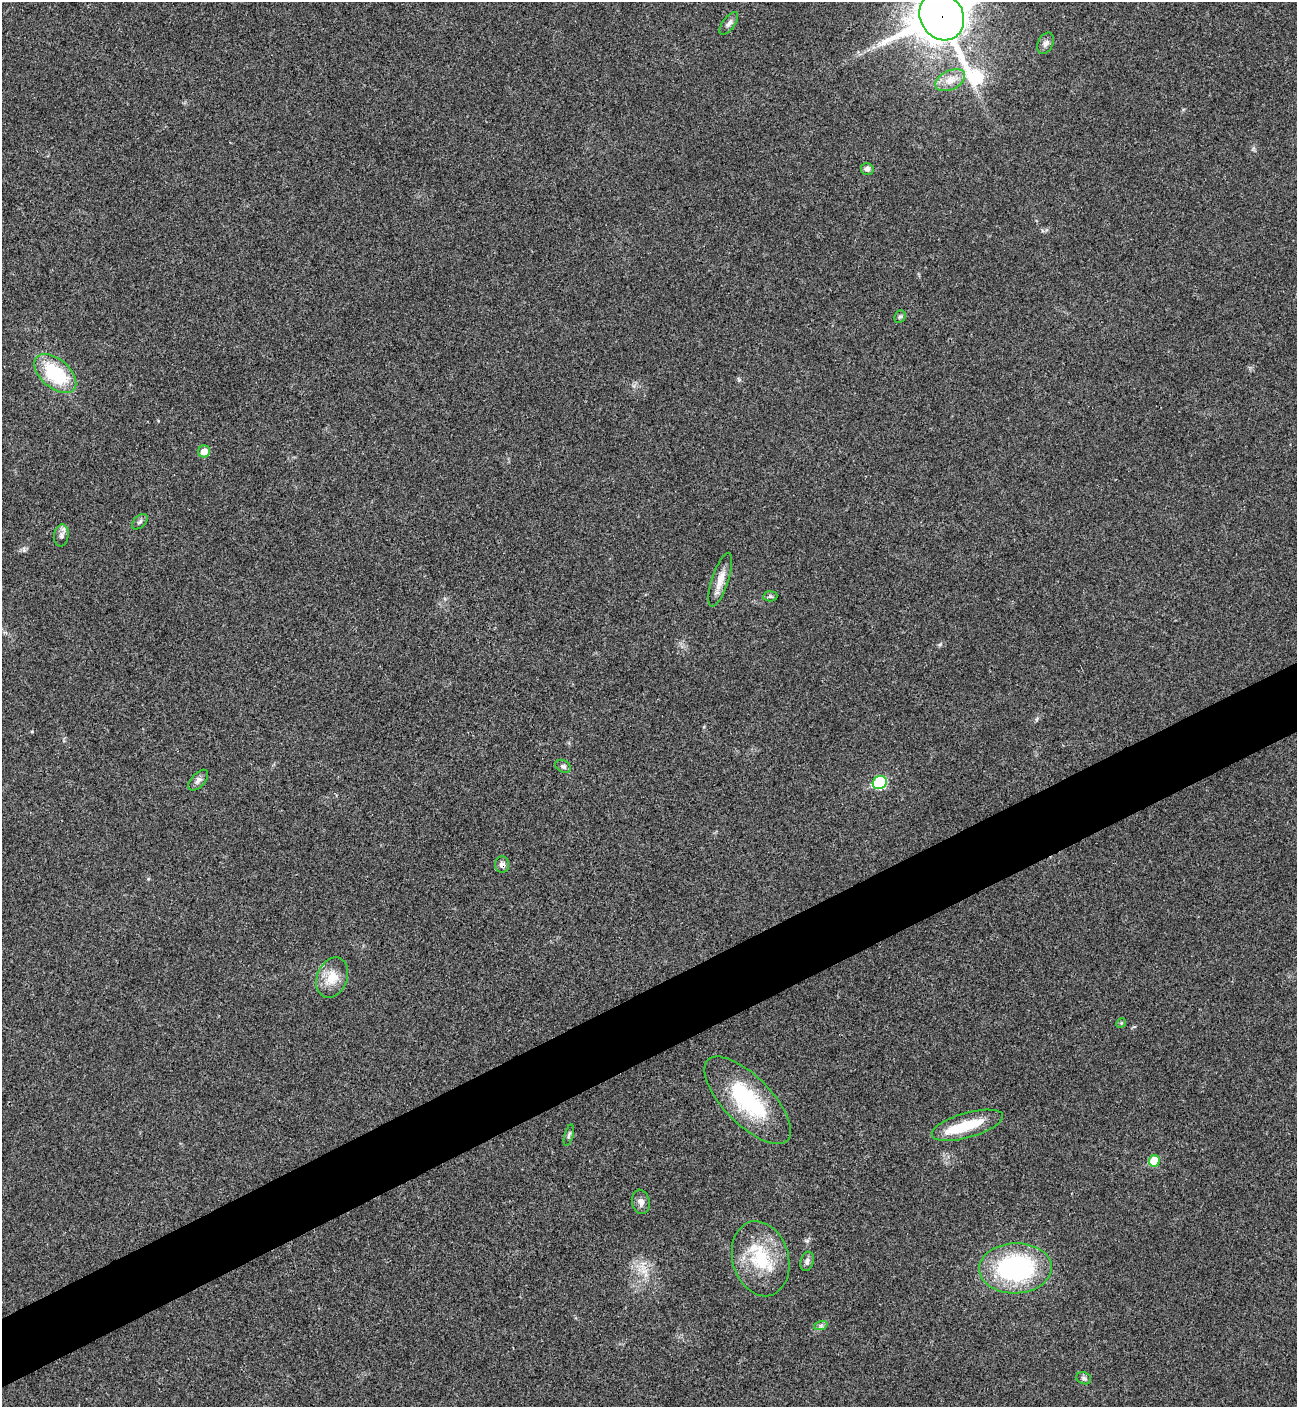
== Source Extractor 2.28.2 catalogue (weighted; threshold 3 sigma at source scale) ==
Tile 7 of 4 x 4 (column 3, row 2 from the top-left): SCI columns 2876-4170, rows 2815-4219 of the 5619 x 5631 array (HDU 1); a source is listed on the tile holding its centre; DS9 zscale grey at full resolution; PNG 1299 x 1409 px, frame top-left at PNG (2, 2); each listed source drawn as its Kron ellipse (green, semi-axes under 4 px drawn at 4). Shown black and unused: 5% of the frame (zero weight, under 3 of 4 exposures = <1% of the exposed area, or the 3 px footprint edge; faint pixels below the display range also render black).
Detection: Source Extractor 2.28.2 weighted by HDU 2 'WHT'; one run over the whole footprint, this tile lists its part. Background 0.0201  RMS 0.0039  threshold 0.0176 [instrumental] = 3 sigma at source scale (4.5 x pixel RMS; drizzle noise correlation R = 1.50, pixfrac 1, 0.05/0.05 arcsec/px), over >= 5 px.
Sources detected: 29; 1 inside a brighter object's white glare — neither listed nor drawn; the other 28 listed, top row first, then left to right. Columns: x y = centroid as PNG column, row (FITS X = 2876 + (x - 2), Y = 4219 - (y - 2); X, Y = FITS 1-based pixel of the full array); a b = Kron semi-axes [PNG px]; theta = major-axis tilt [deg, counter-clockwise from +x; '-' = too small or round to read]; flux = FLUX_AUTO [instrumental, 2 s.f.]
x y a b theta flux
942 16 25 21 -59 1700
729 23 13 6 53 1.6
1046 43 11 7 65 1.5
950 80 16 9 26 4.1
867 169 6 6 - 1.2
900 317 6 5 - 0.73
55 373 25 14 -41 25
204 451 6 5 - 3.8
140 522 9 5 45 0.97
61 535 11 7 83 1.7
720 580 28 8 72 4.7
770 596 7 5 6 0.74
563 766 8 6 -27 0.9
198 780 12 7 48 1.6
880 782 7 6 - 33
502 864 8 7 - 1.5
332 978 21 15 67 7.1
1121 1023 5 4 - 0.44
748 1100 57 23 -45 34
967 1125 37 12 16 14
569 1135 11 4 74 0.83
1154 1161 6 5 - 11
641 1202 12 9 -79 1.9
761 1259 38 28 -74 22
807 1261 10 6 73 1.3
1015 1268 36 25 2 58
821 1325 7 4 19 0.8
1084 1378 8 6 -21 0.89
Overlapping masked pixels (flux is a lower limit): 2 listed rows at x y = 942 16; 502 864
Isophote crosses this tile's border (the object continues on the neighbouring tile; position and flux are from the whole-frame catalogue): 1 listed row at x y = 942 16